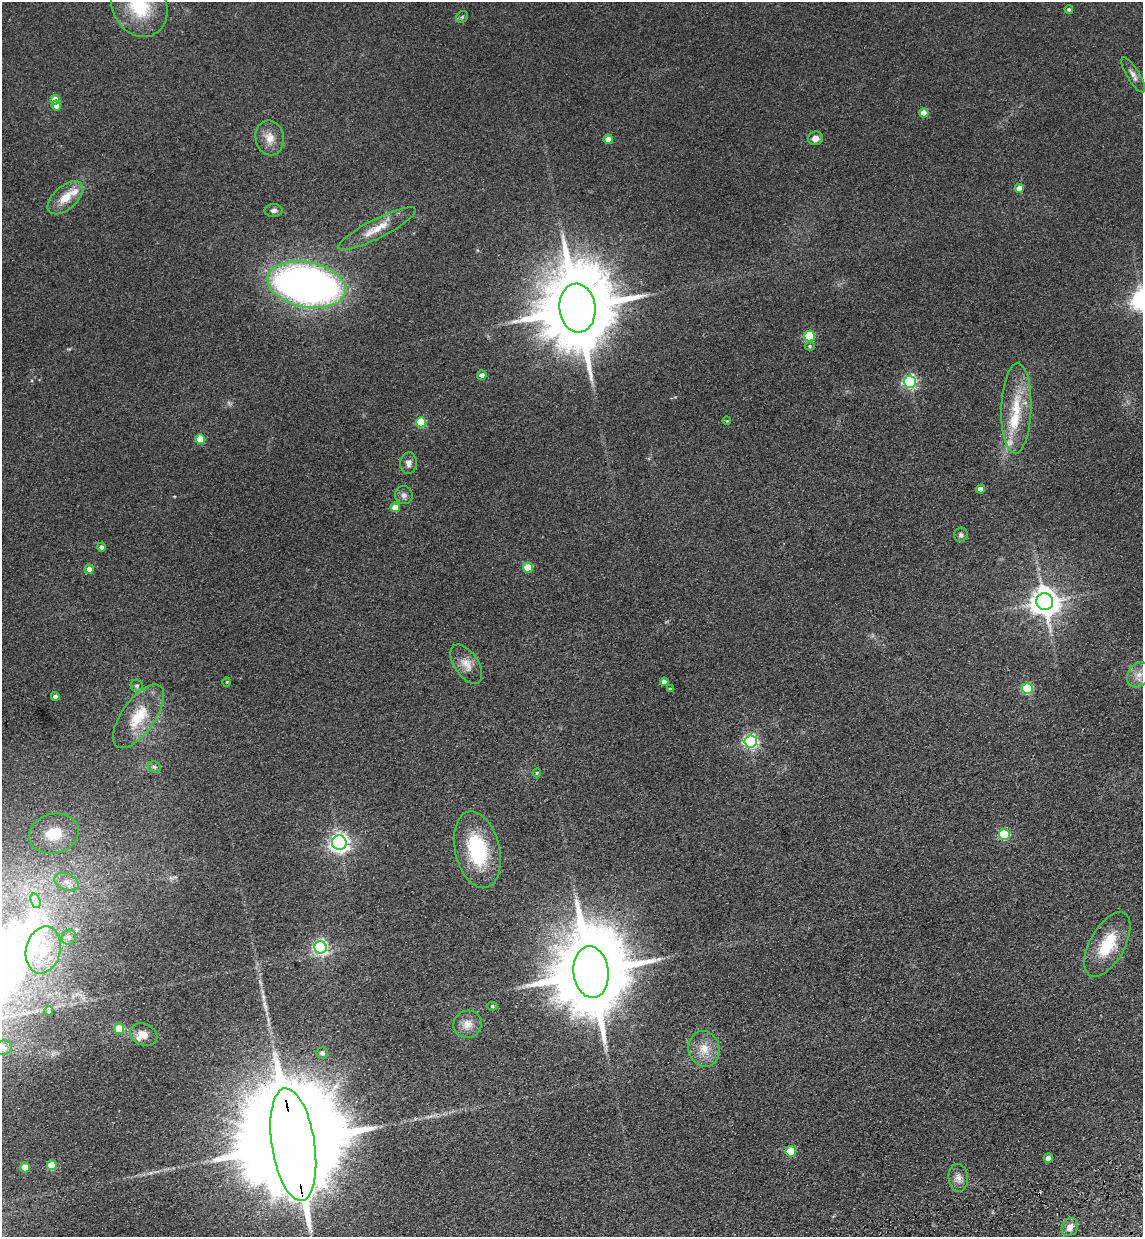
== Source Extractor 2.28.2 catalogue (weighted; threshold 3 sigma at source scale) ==
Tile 6 of 4 x 4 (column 2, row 2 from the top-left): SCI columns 1318-2458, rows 2589-3823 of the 5030 x 5177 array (HDU 1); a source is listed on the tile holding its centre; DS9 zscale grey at full resolution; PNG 1145 x 1239 px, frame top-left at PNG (2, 2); each listed source drawn as its Kron ellipse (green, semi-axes under 4 px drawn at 4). Shown black and unused: <1% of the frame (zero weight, under 3 of 4 exposures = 6% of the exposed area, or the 3 px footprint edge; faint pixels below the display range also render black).
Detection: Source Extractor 2.28.2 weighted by HDU 2 'WHT'; one run over the whole footprint, this tile lists its part. Background 0.0889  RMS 0.0068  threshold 0.0306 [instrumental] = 3 sigma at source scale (4.5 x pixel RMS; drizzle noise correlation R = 1.50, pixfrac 1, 0.05/0.05 arcsec/px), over >= 5 px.
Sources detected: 75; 1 too faint to see at this stretch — neither listed nor drawn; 3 inside a brighter listed object's ellipse — not listed separately; the other 71 listed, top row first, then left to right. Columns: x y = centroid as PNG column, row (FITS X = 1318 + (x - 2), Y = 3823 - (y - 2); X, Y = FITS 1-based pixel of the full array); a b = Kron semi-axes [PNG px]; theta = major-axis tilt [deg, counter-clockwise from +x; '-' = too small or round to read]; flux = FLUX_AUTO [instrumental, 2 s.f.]
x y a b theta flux
139 6 32 27 -61 40
1069 9 4 4 - 1.4
462 17 6 5 - 1.4
1133 75 20 6 -59 3.8
55 100 5 4 - 14
56 106 5 4 - 5.7
924 113 4 4 - 10
270 138 17 14 -79 9
815 138 7 7 - 4.4
608 139 4 4 - 7.2
1019 188 4 4 - 7.3
65 198 21 11 42 13
274 210 9 6 1 2.3
377 229 43 9 27 14
307 285 40 22 -11 420
577 308 24 18 -84 9400
809 336 5 5 - 51
810 346 5 4 - 1
482 375 5 4 - 3.8
910 382 6 6 - 130
1016 408 45 15 88 29
727 421 4 3 - 0.59
421 422 5 5 - 37
200 439 5 5 - 21
408 463 10 8 83 3.5
981 489 4 4 - 5.5
404 495 9 9 - 3.1
395 507 4 4 - 9.6
961 535 7 6 - 2
101 547 4 4 - 2.6
528 568 5 5 - 23
89 569 5 4 - 4.9
1045 602 8 8 - 1000
466 664 22 12 -56 8
1139 675 13 10 54 6.8
227 682 4 4 - 0.72
664 682 4 4 - 3.6
137 686 6 5 - 1.5
670 689 4 3 - 0.98
1027 689 5 5 - 48
55 696 4 4 - 2.7
138 716 37 16 54 25
751 742 6 6 - 150
154 767 7 5 -22 1.6
537 773 4 4 - 0.79
54 834 25 19 15 20
1004 834 5 5 - 54
339 843 7 7 - 340
477 850 39 22 -77 55
67 882 13 8 -21 5.7
36 901 7 4 -72 2.7
69 937 8 7 - 2.2
1107 945 35 17 61 28
321 947 6 6 - 190
43 950 24 17 76 19
591 972 26 17 -84 11000
492 1006 5 4 - 0.99
49 1011 5 4 - 0.88
468 1024 14 13 - 7.5
119 1029 5 5 - 19
144 1034 14 10 -22 7.4
3 1048 9 7 16 2.4
704 1049 18 15 -78 12
322 1053 5 5 - 2
293 1144 57 21 -81 37000
791 1151 5 5 - 32
1048 1158 5 4 - 5.6
52 1165 5 5 - 17
25 1167 5 5 - 9.8
958 1178 14 10 -85 4.9
1070 1227 9 7 57 4.6
Overlapping masked pixels (flux is a lower limit): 2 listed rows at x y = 577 308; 293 1144
Isophote crosses this tile's border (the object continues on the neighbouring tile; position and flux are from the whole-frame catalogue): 3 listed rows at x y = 139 6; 3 1048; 293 1144